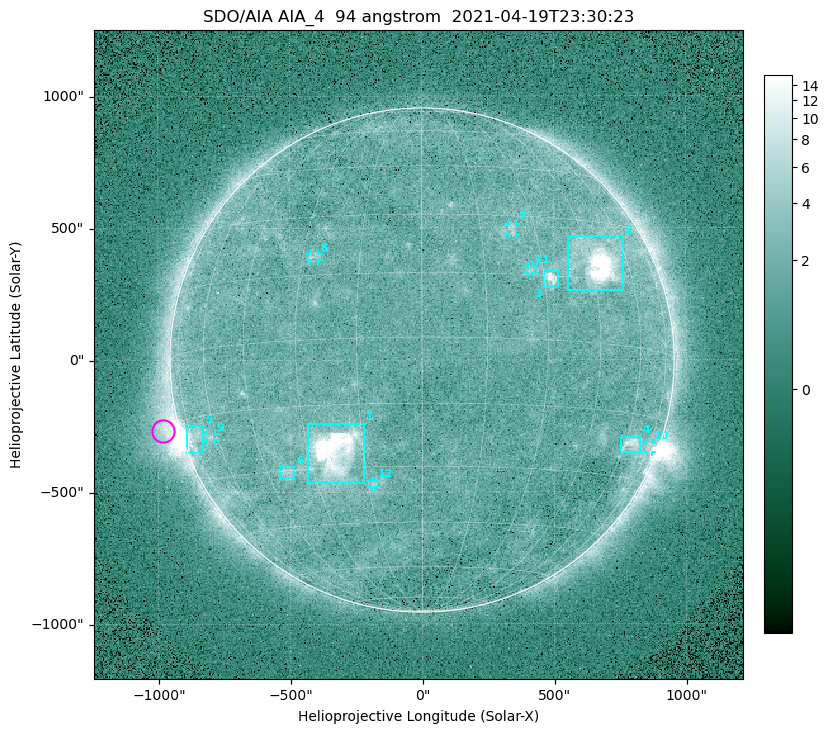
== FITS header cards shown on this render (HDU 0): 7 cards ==
TELESCOP= 'SDO/AIA '
INSTRUME= 'AIA_4   '
WAVELNTH=                   94
WAVEUNIT= 'angstrom'
DATE-OBS= '2021-04-19T23:30:23.12'
CTYPE1  = 'HPLN-TAN'
CTYPE2  = 'HPLT-TAN'

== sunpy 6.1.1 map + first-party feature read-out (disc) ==
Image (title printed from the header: SDO/AIA AIA_4  94 angstrom  2021-04-19T23:30:23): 512 x 512 px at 4.8 arcsec/px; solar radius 955 arcsec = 199 px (full disc in frame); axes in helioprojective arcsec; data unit not stated in the header (colour bar unlabelled)
Orientation: roll -0.138 deg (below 1 deg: not rotated)
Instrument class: DISC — disc imager (sunpy class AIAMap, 94 A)
Bright regions (active regions / flare kernels): reference = the median radial profile (limb darkening/brightening removed); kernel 5 px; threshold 5 sigma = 2.48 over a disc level ~1.75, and >= 1.15x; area >= 9 px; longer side >= 5 px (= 24 arcsec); searched inside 0.97 R_sun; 12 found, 12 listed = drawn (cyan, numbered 1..; 6 of them under ~33 arcsec drawn as corner ticks so the feature stays visible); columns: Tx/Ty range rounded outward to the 10 arcsec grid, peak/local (2 s.f.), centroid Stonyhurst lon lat
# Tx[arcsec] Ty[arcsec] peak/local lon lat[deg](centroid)
1 -430..-220 -470..-240 91 -23 -26
2 550..760 260..470 29 +47 +19
3 460..520 270..340 7.1 +32 +14
4 750..830 -350..-290 4.5 +63 -22
5 -900..-830 -350..-250 5.8 -72 -19
6 -540..-480 -450..-400 3.2 -38 -30
7 330..360 470..520 3 +24 +26
8 -430..-390 380..410 3 -27 +20
9 -820..-780 -300..-280 2.8 -63 -20
10 850..870 -350..-310 3 +75 -22
11 400..420 330..360 2.7 +27 +16
12 -190..-170 -480..-450 2.7 -13 -34
Off-limb structures (1.02-1.3 R_sun): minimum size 50 px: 8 found; the strongest spans PA ~90..115 deg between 1.02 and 1.21 R_sun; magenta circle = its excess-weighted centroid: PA ~105 deg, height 1.06 R_sun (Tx ~-980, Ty ~-270 arcsec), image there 4.9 x the reference